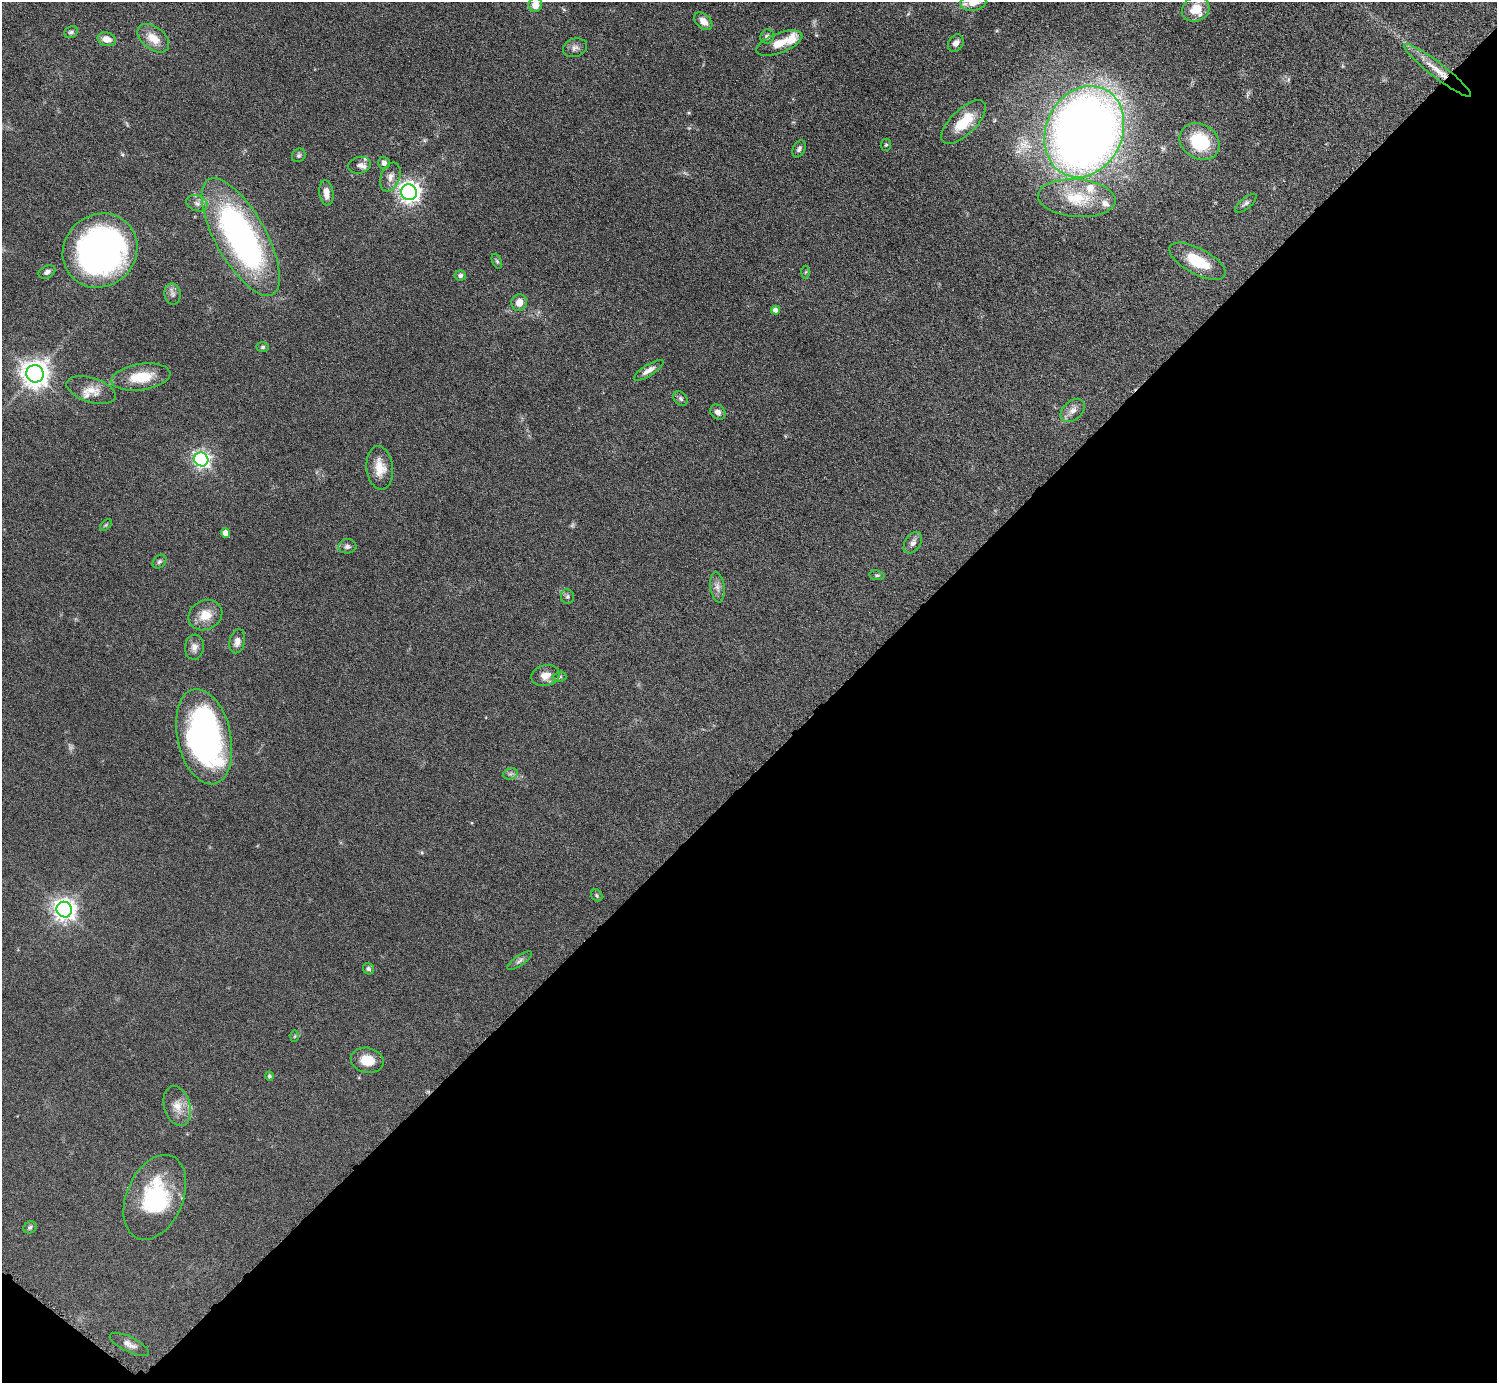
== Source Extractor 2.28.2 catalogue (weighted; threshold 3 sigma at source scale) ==
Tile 15 of 4 x 4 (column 3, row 4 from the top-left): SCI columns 2991-4485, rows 302-1682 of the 5982 x 5984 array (HDU 1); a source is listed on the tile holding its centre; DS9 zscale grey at full resolution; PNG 1499 x 1385 px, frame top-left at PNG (2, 2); each listed source drawn as its Kron ellipse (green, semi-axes under 4 px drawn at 4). Shown black and unused: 45% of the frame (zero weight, under 6 of 12 exposures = <1% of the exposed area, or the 3 px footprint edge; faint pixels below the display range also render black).
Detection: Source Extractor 2.28.2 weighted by HDU 2 'WHT'; one run over the whole footprint, this tile lists its part. Background 0.0392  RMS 0.0038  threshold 0.0157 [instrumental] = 3 sigma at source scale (4.09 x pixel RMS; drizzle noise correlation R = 1.36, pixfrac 0.8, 0.05/0.05 arcsec/px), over >= 5 px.
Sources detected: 81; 2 too faint to see at this stretch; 1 inside a brighter object's white glare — neither listed nor drawn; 6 inside a brighter listed object's ellipse — not listed separately; the other 72 listed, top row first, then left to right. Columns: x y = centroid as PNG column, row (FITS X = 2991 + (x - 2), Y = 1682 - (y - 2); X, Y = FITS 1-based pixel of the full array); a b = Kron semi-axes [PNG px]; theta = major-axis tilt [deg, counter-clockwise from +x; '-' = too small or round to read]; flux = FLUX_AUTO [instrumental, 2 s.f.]
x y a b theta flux
973 2 13 8 11 4.8
535 5 7 7 - 4.1
1196 9 14 12 25 6.7
703 21 10 7 -44 2.8
71 32 7 5 30 0.82
767 36 7 7 - 1.3
153 38 18 11 -38 5.5
107 39 9 6 -19 3.5
779 43 24 10 21 5.7
956 43 9 7 57 2
575 48 12 9 15 1.7
1437 70 42 7 -38 6.7
964 122 28 12 44 10
1084 132 47 38 66 440
1200 142 21 17 -34 18
886 145 6 5 - 0.56
799 149 9 6 64 1.1
299 155 7 6 - 0.78
384 163 6 5 - 1.5
360 165 11 8 12 1.9
390 177 15 9 69 2.7
409 192 8 7 - 200
326 193 13 7 -83 3.4
1077 198 39 19 -4 13
197 203 11 7 -20 1.7
1246 203 13 5 40 1.1
241 237 66 25 -61 120
100 250 39 35 43 150
497 261 8 4 -68 0.57
1197 261 31 13 -28 12
47 272 9 6 25 1.3
806 272 6 4 87 0.59
460 276 6 5 - 0.81
173 294 10 8 -80 1.5
519 303 8 8 - 3.1
775 310 4 4 - 2
263 347 6 4 2 0.72
649 370 17 5 31 2.6
35 374 9 8 - 400
141 377 29 13 8 10
91 390 26 12 -17 5
681 399 8 6 -46 0.9
1073 410 14 9 42 2.4
718 412 8 7 - 1.7
201 459 7 6 - 110
380 468 22 13 -83 6
106 525 7 4 45 0.44
225 533 5 4 - 4.2
913 543 12 7 56 1.7
347 546 9 7 8 1.2
159 562 8 6 43 0.84
877 575 7 5 -7 0.64
717 587 15 7 -83 2
567 597 7 6 - 0.8
205 615 17 14 27 6
237 641 12 7 76 2.2
194 647 12 9 84 2.1
546 675 14 10 11 3.6
559 677 7 5 16 0.67
204 737 48 26 -78 110
510 774 8 5 11 0.82
597 895 6 5 - 0.59
64 910 8 7 - 240
520 961 14 5 35 1.2
368 969 6 5 - 0.8
295 1036 6 4 88 0.4
367 1060 17 12 -12 6.3
269 1076 4 4 - 0.63
177 1106 20 13 -74 4.9
155 1197 44 28 67 29
30 1227 7 5 28 0.8
129 1344 21 7 -26 2.4
Overlapping masked pixels (flux is a lower limit): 1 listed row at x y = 1437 70
Isophote crosses this tile's border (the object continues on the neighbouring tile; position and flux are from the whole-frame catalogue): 2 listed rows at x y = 973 2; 535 5